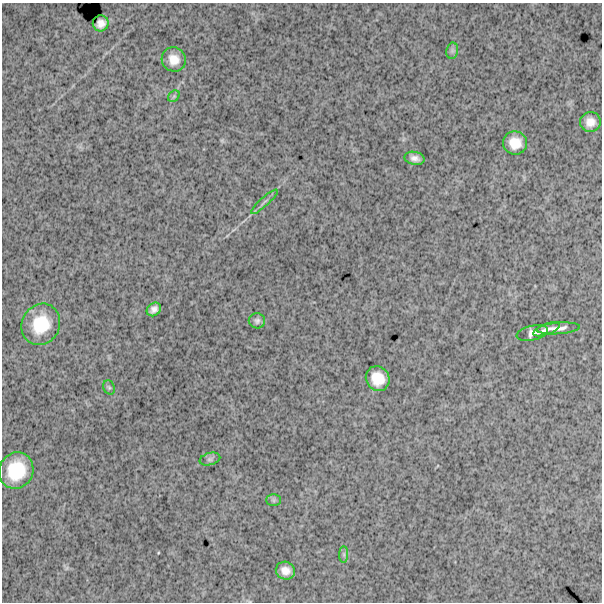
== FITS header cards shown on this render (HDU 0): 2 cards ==
NAXIS1  =                  600
NAXIS2  =                  600

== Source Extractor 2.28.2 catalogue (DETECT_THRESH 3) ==
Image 600 x 600 px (HDU 0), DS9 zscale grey, 1 PNG px = 1 image px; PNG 604 x 604 px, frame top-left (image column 1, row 600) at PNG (2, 3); each listed source drawn as its Kron ellipse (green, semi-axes under 4 px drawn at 4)
Background 1760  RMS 240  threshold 717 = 3 sigma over >= 5 px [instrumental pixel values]
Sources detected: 21; all 21 listed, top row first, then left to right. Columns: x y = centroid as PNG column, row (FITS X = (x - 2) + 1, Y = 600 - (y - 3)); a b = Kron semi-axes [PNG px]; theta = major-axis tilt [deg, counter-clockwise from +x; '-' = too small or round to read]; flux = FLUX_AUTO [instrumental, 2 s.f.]
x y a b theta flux
101 23 8 8 - 100000
452 51 8 5 79 43000
174 59 12 11 - 200000
174 96 6 5 - 30000
590 122 10 10 - 160000
515 143 12 11 - 260000
415 158 10 6 -12 90000
264 202 17 2 42 47000
154 309 8 6 39 83000
257 321 8 7 - 51000
41 324 21 19 61 610000
558 328 22 5 4 100000
546 329 14 5 20 75000
532 333 16 7 13 86000
378 379 13 11 -58 310000
109 387 7 5 -67 31000
210 459 10 6 15 50000
16 471 18 17 - 670000
274 500 7 6 - 38000
344 554 8 4 90 38000
285 571 10 9 - 140000